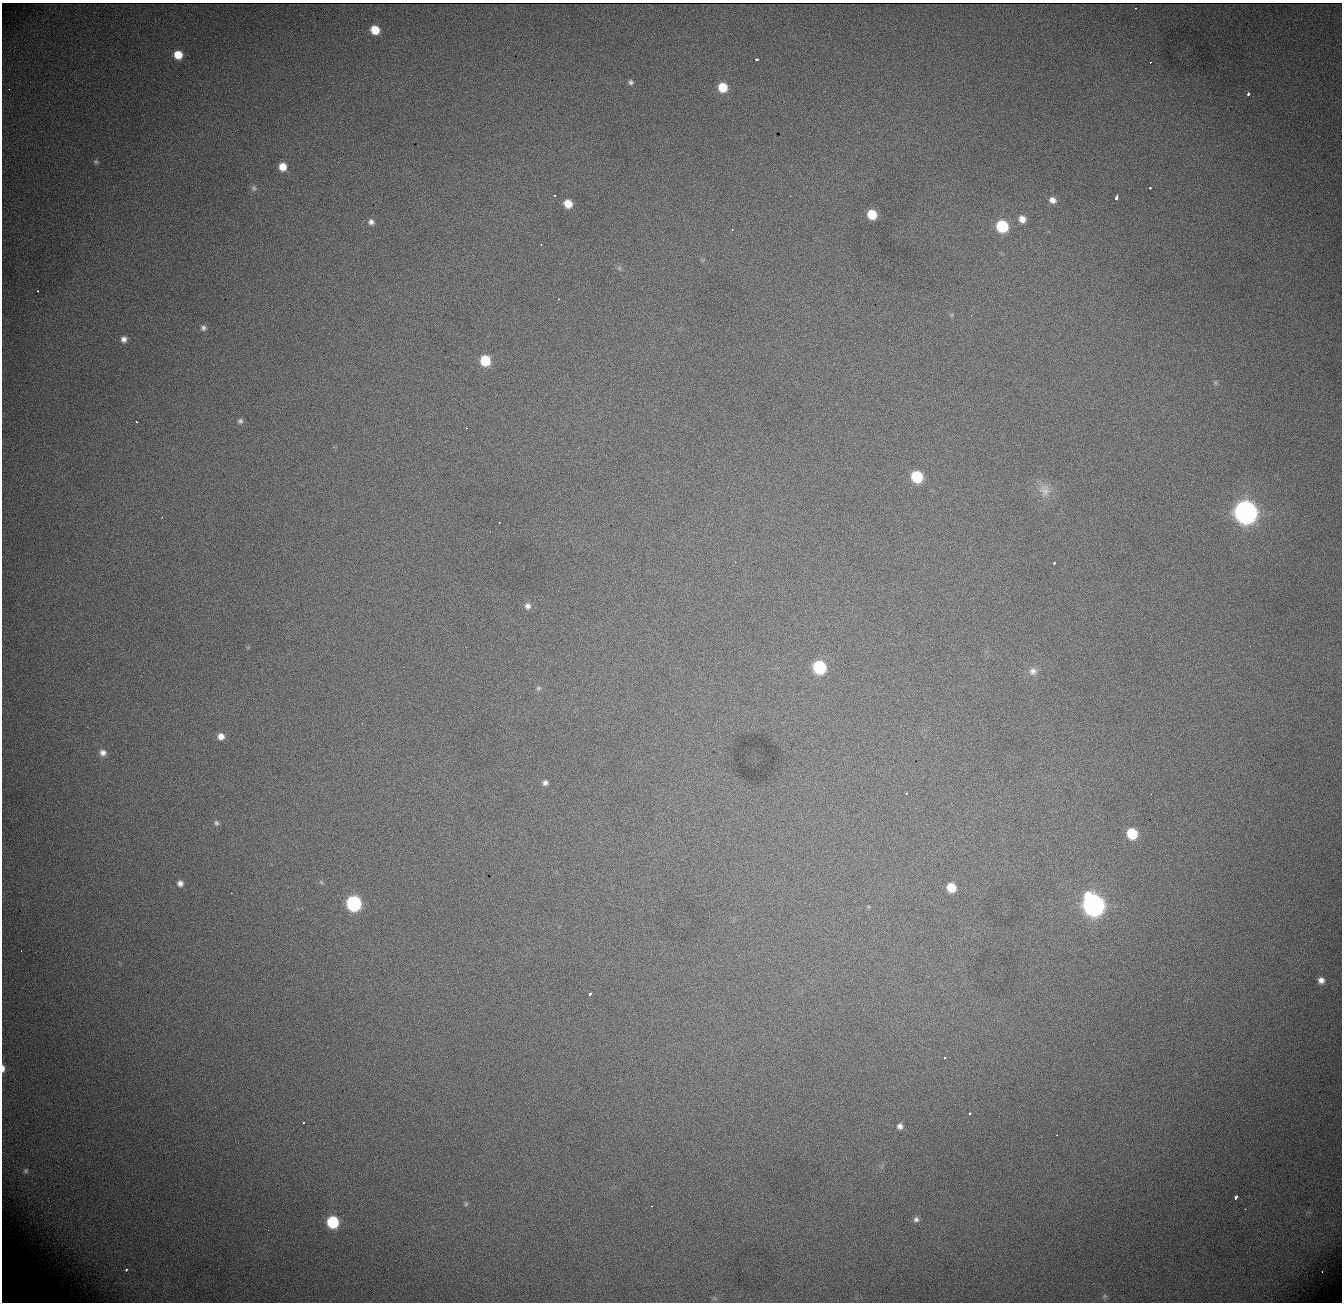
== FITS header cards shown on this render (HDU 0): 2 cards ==
NAXIS1  = 1340
NAXIS2  = 1300

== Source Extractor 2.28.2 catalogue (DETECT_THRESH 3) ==
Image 1340 x 1300 px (HDU 0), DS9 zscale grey, 1 PNG px = 1 image px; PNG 1344 x 1304 px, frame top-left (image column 1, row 1300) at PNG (2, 3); no overlay
Background 952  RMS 11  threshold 34.2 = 3 sigma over >= 5 px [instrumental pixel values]
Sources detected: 74; all 74 listed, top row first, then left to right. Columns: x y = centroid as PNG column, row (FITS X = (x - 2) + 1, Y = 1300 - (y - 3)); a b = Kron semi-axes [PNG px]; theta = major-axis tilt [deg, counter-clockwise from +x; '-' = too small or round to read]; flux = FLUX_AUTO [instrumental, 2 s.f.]
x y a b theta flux
1135 8 2 2 - 520
375 30 7 6 - 17000
178 55 8 7 - 15000
756 59 4 3 - 3100
1150 62 3 2 - 2000
631 82 6 6 - 2100
723 87 8 7 - 20000
9 89 2 2 - 680
1248 94 4 3 - 4300
96 162 7 6 - 1400
282 167 8 7 - 10000
254 188 8 7 - 2500
1150 188 3 2 - 1300
555 196 3 2 - 920
790 196 2 2 - 470
1116 198 5 3 - 7700
1052 200 8 7 - 5100
568 204 7 6 - 13000
872 214 8 7 - 20000
1022 219 9 8 - 6800
371 222 8 8 - 3500
1002 226 8 8 - 57000
732 230 3 2 - 1100
541 244 3 2 - 750
619 268 6 6 - 1600
37 291 3 2 - 1500
558 299 3 2 - 750
203 328 7 7 - 2500
124 339 7 6 - 3700
485 360 8 8 - 32000
1215 382 6 5 - 1300
240 421 7 6 - 2200
136 422 3 2 - 980
466 428 3 2 - 450
917 477 8 7 - 48000
1045 490 19 15 -76 11000
1246 512 10 9 - 930000
162 517 2 2 - 640
499 523 2 2 - 510
735 562 2 2 - 510
1054 563 3 3 - 5300
527 606 9 8 - 3600
819 667 8 8 - 77000
1033 671 11 11 - 5100
538 688 7 6 - 1700
221 736 8 8 - 6000
103 753 9 8 - 4600
545 783 6 6 - 2600
906 793 3 2 - 1000
216 823 7 6 - 2000
1132 833 8 7 - 33000
321 882 7 4 -46 1300
180 883 7 6 - 3600
951 887 8 7 - 18000
354 903 9 8 - 150000
1093 905 10 9 - 670000
868 906 6 3 -19 850
1321 980 7 7 - 4800
590 994 3 3 - 8900
945 1058 3 3 - 1500
3 1068 7 4 90 3800
970 1113 3 3 - 5100
304 1123 2 2 - 720
900 1126 7 7 - 3500
26 1171 6 6 - 1500
1236 1197 5 3 - 4400
466 1204 7 5 85 1400
651 1206 3 2 - 740
1245 1209 3 2 - 580
916 1219 6 6 - 2400
333 1222 8 7 - 59000
126 1270 3 3 - 4800
1104 1296 7 6 - 1800
715 1298 8 3 -45 1000
At the frame edge (FLAGS 8, measured only in part): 1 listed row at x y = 3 1068